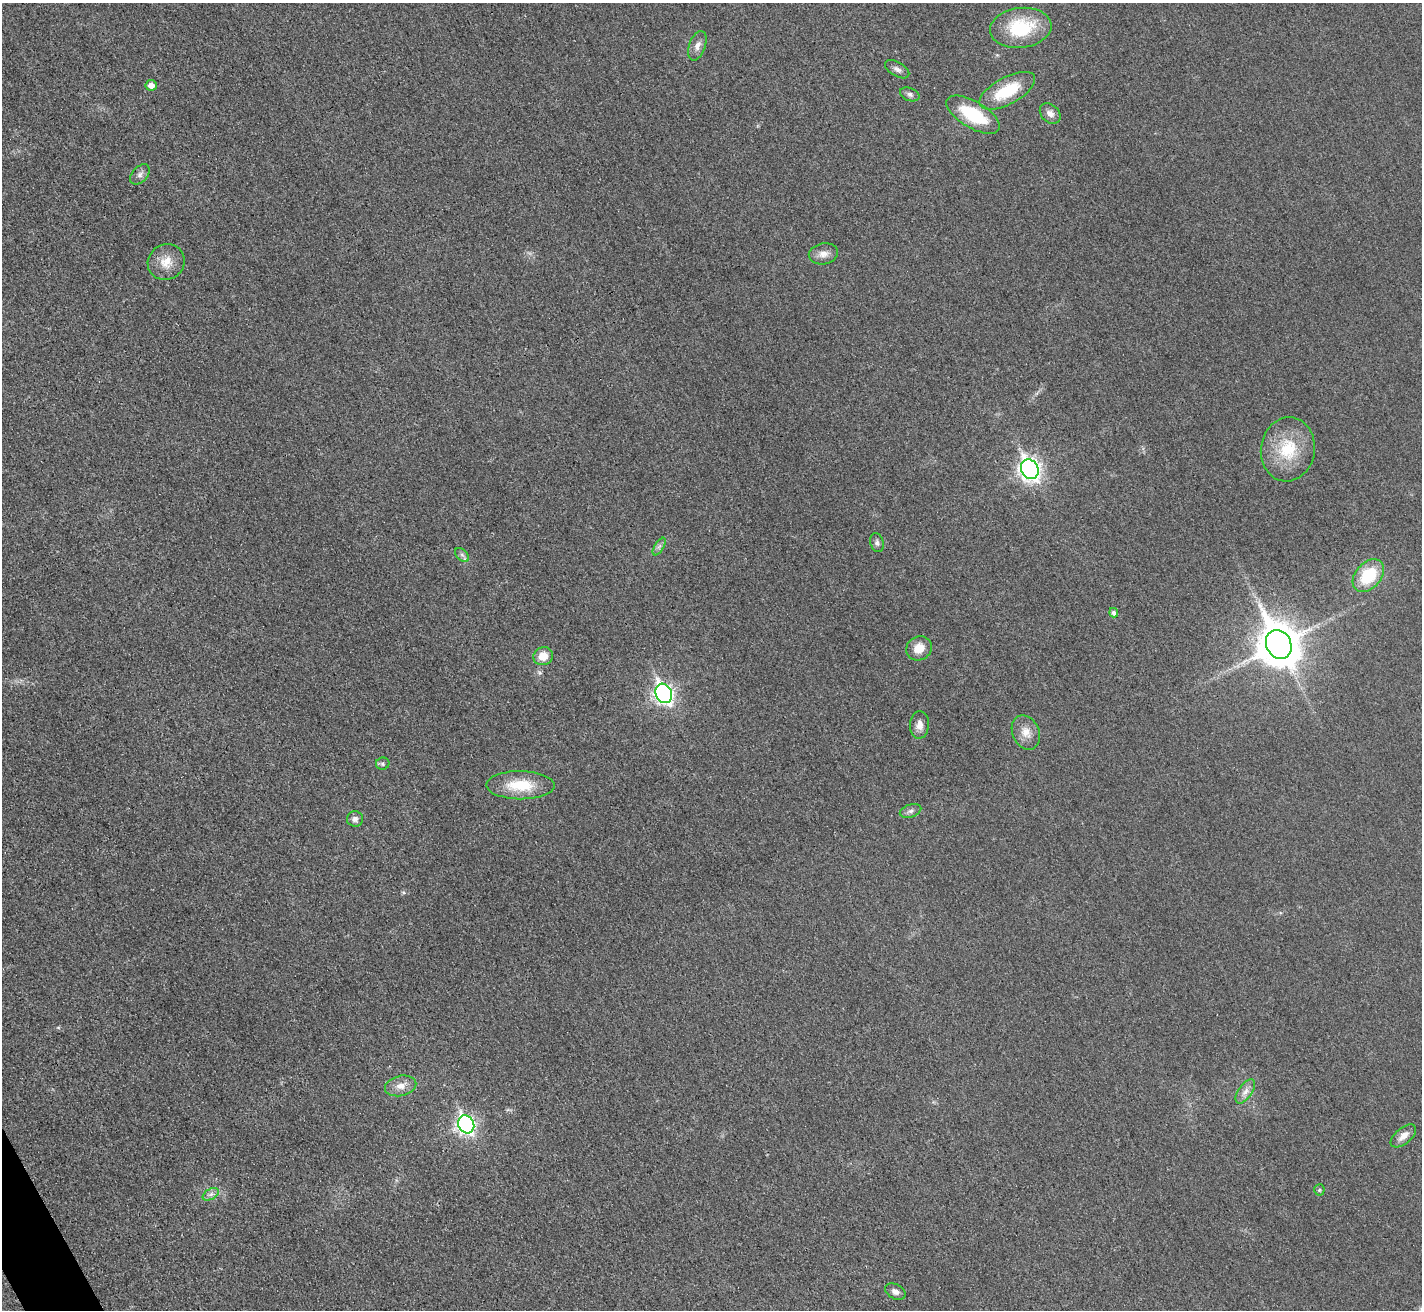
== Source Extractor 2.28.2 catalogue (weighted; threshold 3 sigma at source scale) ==
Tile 7 of 4 x 4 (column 3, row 2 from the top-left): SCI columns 2859-4278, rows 2787-4094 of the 5720 x 5713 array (HDU 1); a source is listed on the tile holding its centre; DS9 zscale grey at full resolution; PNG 1424 x 1312 px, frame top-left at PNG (2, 3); each listed source drawn as its Kron ellipse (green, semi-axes under 4 px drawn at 4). Shown black and unused: <1% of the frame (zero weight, under 3 of 4 exposures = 2% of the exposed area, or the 3 px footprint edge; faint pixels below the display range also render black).
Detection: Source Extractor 2.28.2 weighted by HDU 2 'WHT'; one run over the whole footprint, this tile lists its part. Background 0.0237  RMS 0.0059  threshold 0.0264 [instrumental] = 3 sigma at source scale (4.5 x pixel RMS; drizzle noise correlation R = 1.50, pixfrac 1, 0.05/0.05 arcsec/px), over >= 5 px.
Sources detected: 35; all 35 listed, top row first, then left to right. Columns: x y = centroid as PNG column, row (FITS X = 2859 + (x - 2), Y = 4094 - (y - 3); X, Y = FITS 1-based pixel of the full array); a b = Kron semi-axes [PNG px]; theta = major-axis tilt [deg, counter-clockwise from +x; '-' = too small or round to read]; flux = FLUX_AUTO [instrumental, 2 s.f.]
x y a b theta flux
1021 28 31 20 7 34
697 46 15 8 70 3.9
897 69 13 7 -30 2.6
151 85 5 5 - 4.2
1007 91 31 13 28 25
910 94 10 6 -22 2
1050 113 12 8 -44 3.6
973 115 30 13 -31 29
140 174 12 7 48 2.6
823 254 14 10 10 4.6
166 262 19 17 34 9.4
1288 449 32 27 81 27
1030 469 10 8 -64 310
877 543 10 6 -73 1.9
659 546 10 4 58 1.8
462 555 8 5 -45 1.7
1368 576 19 12 49 27
1114 613 5 4 - 1.7
1279 644 15 12 -63 2000
919 648 13 11 28 8.2
543 656 10 9 - 8.1
664 693 10 8 -63 220
919 725 14 9 87 4.1
1026 732 18 13 -66 7.1
383 764 7 6 - 1.3
520 785 34 14 0 21
910 811 11 6 18 2.2
355 819 8 8 - 2.7
401 1086 16 10 14 5.7
1245 1091 14 6 54 3.4
466 1124 9 8 - 190
1403 1136 15 8 40 4.5
1319 1190 5 5 - 0.86
211 1194 9 5 31 2.2
895 1292 11 7 -28 2.8